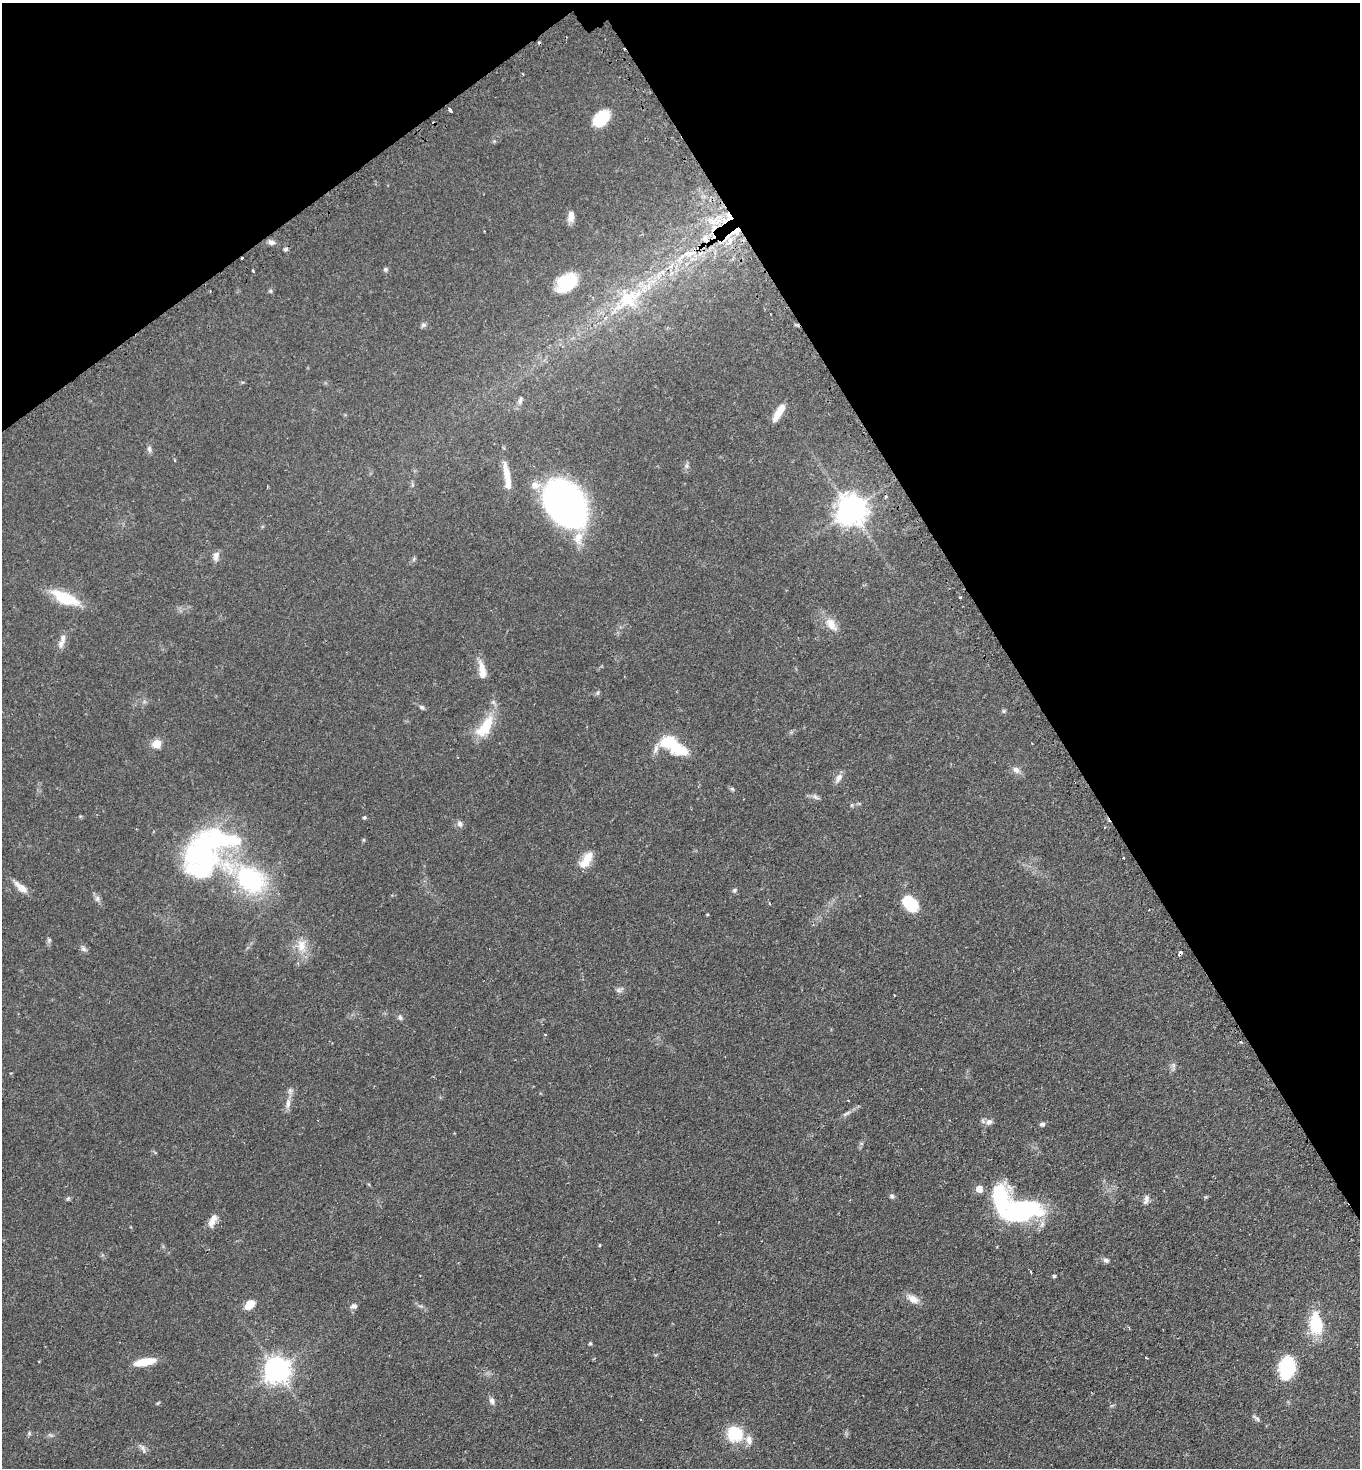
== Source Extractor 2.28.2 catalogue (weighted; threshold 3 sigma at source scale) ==
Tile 3 of 4 x 4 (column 3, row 1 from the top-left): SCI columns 2906-4263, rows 4445-5910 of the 5949 x 5957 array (HDU 1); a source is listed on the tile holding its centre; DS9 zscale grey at full resolution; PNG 1362 x 1470 px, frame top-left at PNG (2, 3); no overlay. Shown black and unused: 30% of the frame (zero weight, under 2 of 3 exposures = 4% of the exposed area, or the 3 px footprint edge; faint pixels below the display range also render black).
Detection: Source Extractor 2.28.2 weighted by HDU 2 'WHT'; one run over the whole footprint, this tile lists its part. Background 0.0978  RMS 0.0055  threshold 0.0249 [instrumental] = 3 sigma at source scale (4.5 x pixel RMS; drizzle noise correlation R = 1.50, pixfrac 1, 0.05/0.05 arcsec/px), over >= 5 px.
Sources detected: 107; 3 inside a brighter object's white glare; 4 cosmic-ray / hot-pixel residue — not listed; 9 inside a brighter listed object's ellipse — not listed separately; the other 91 listed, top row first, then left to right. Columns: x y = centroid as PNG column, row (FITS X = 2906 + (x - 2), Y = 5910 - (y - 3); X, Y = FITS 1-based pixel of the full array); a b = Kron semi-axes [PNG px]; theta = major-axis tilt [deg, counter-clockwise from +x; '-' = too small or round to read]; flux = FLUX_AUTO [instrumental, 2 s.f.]
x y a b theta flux
450 109 4 3 - 3.3
601 119 19 13 44 16
571 216 15 8 83 3.4
736 231 20 6 30 6.6
705 239 11 7 -78 3.5
271 242 9 6 -6 2.1
285 249 6 4 16 1.1
689 253 16 6 2 4.9
385 269 6 6 - 1
253 270 4 3 - 0.52
663 272 8 4 18 1.4
567 282 25 17 40 18
270 291 6 5 - 0.81
628 298 41 27 32 35
770 314 3 2 - 0.37
423 325 7 6 - 1.3
520 401 11 5 77 1.9
779 412 20 7 59 8
149 449 9 6 -74 1.6
174 460 4 3 - 0.47
686 466 7 4 -90 1.2
507 473 31 8 -79 8.1
885 497 3 3 - 0.83
565 504 46 32 -59 210
851 510 9 9 - 800
216 556 13 8 81 2.8
414 559 7 4 71 0.84
960 597 3 2 - 0.6
65 598 30 12 -23 22
831 624 22 11 -53 6.7
61 643 16 7 62 3.5
482 671 24 9 -80 6.2
598 693 8 3 71 0.71
422 707 9 5 -37 1.1
1003 711 6 4 89 0.77
485 726 32 13 55 17
156 744 5 5 - 20
670 744 25 10 -29 36
655 749 14 6 68 2.6
1016 770 12 7 -30 2.7
838 778 14 7 62 2.9
732 789 6 5 - 0.9
816 797 11 5 -38 1.6
852 805 6 4 89 0.69
364 817 4 4 - 0.83
460 824 8 6 -71 2
363 840 6 4 90 0.61
202 855 45 32 -14 68
587 859 21 11 74 7.3
250 879 28 21 -37 67
21 887 20 8 -40 5.5
734 890 6 5 - 0.93
97 899 8 7 - 1.8
769 903 3 3 - 0.93
910 903 21 14 -43 16
49 940 7 5 78 1.1
301 946 20 14 -86 8.7
83 949 9 6 -50 1.5
1180 953 5 3 - 3.5
619 990 12 6 27 1.6
400 1017 7 7 - 1.4
545 1034 3 3 - 0.52
1241 1042 3 3 - 0.69
1173 1065 8 6 71 1.6
288 1103 16 6 84 3.1
847 1113 14 5 25 2
989 1122 9 7 37 2.5
1042 1124 6 5 - 1.4
979 1189 5 5 - 8
892 1196 6 6 - 1.2
1147 1198 9 7 -80 1.9
1019 1212 42 20 9 72
213 1220 18 8 65 4.5
599 1245 4 3 - 0.49
1106 1260 8 6 -17 1.5
1054 1276 4 4 - 0.99
913 1299 16 9 -29 4.9
250 1304 11 8 42 6.7
354 1306 8 6 15 2
1316 1324 28 15 -84 19
590 1343 5 4 - 0.73
1146 1357 3 2 - 0.53
145 1362 23 8 11 11
1287 1367 22 14 78 30
277 1370 9 8 - 540
492 1401 9 7 -74 2.1
158 1403 7 3 44 0.51
1256 1418 13 4 -39 1.3
29 1433 6 5 - 0.83
735 1434 22 21 - 17
143 1449 15 6 -65 2
Overlapping masked pixels (flux is a lower limit): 3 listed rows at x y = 736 231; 705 239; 1180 953